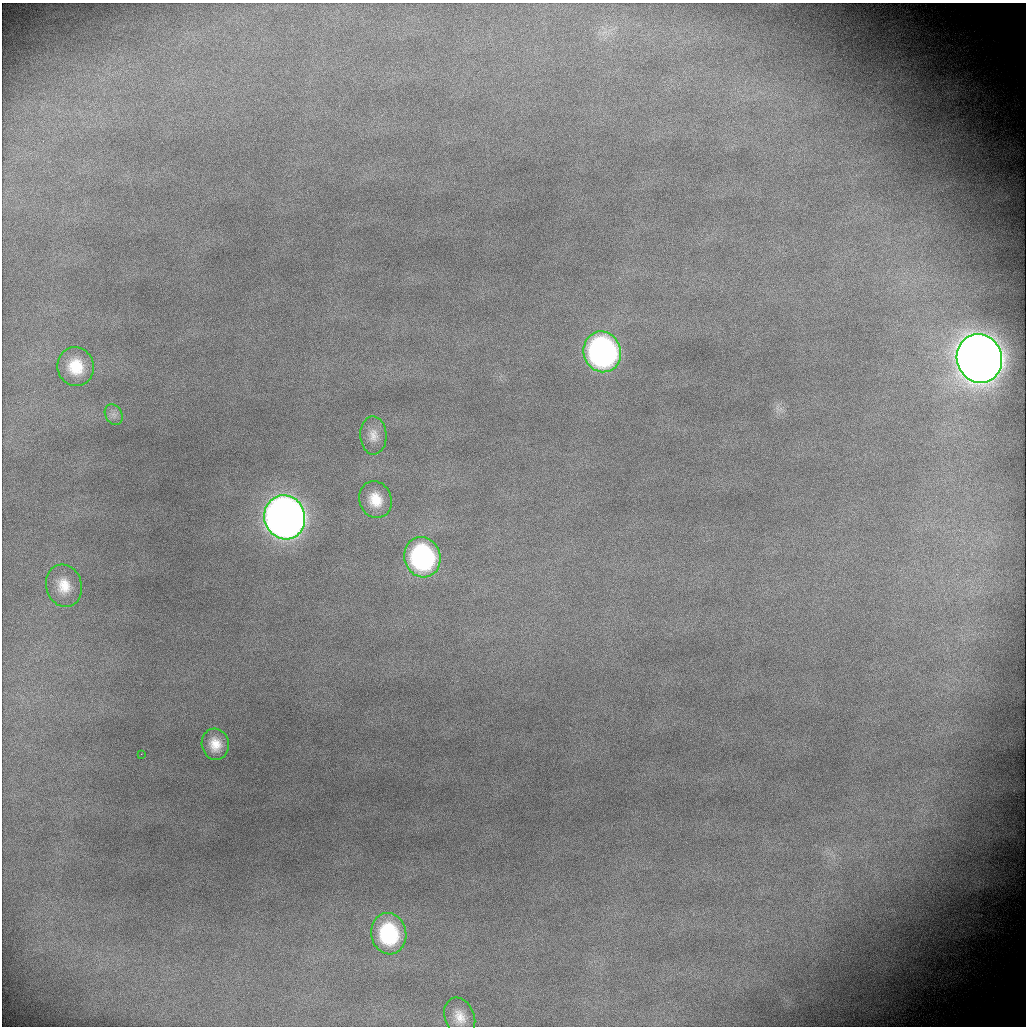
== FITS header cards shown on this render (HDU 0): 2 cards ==
NAXIS1  =                 1024 / length of data axis
NAXIS2  =                 1024 / length of data axis

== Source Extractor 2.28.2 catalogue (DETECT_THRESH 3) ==
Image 1024 x 1024 px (HDU 0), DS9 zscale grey, 1 PNG px = 1 image px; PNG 1028 x 1028 px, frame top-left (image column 1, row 1024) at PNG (2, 3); each listed source drawn as its Kron ellipse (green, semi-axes under 4 px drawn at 4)
Background 1930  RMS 22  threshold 65.6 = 3 sigma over >= 5 px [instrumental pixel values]
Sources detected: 13; all 13 listed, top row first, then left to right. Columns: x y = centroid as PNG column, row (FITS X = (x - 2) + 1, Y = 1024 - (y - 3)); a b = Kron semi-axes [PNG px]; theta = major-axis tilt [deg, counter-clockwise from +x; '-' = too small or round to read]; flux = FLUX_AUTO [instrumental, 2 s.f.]
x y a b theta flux
602 352 20 18 -72 5.6e+05
979 358 25 22 -71 4.4e+06
76 367 19 18 - 4.9e+04
114 415 11 8 -58 7.7e+03
373 435 19 13 -88 1.7e+04
375 500 18 16 -70 3.6e+04
285 517 22 20 -72 2.2e+06
422 557 20 18 -73 3.1e+05
64 586 21 17 -75 3.5e+04
215 744 16 13 -77 2.8e+04
141 754 3 2 - 1.3e+03
389 934 21 17 -79 1.3e+05
460 1017 20 14 -66 2.4e+04